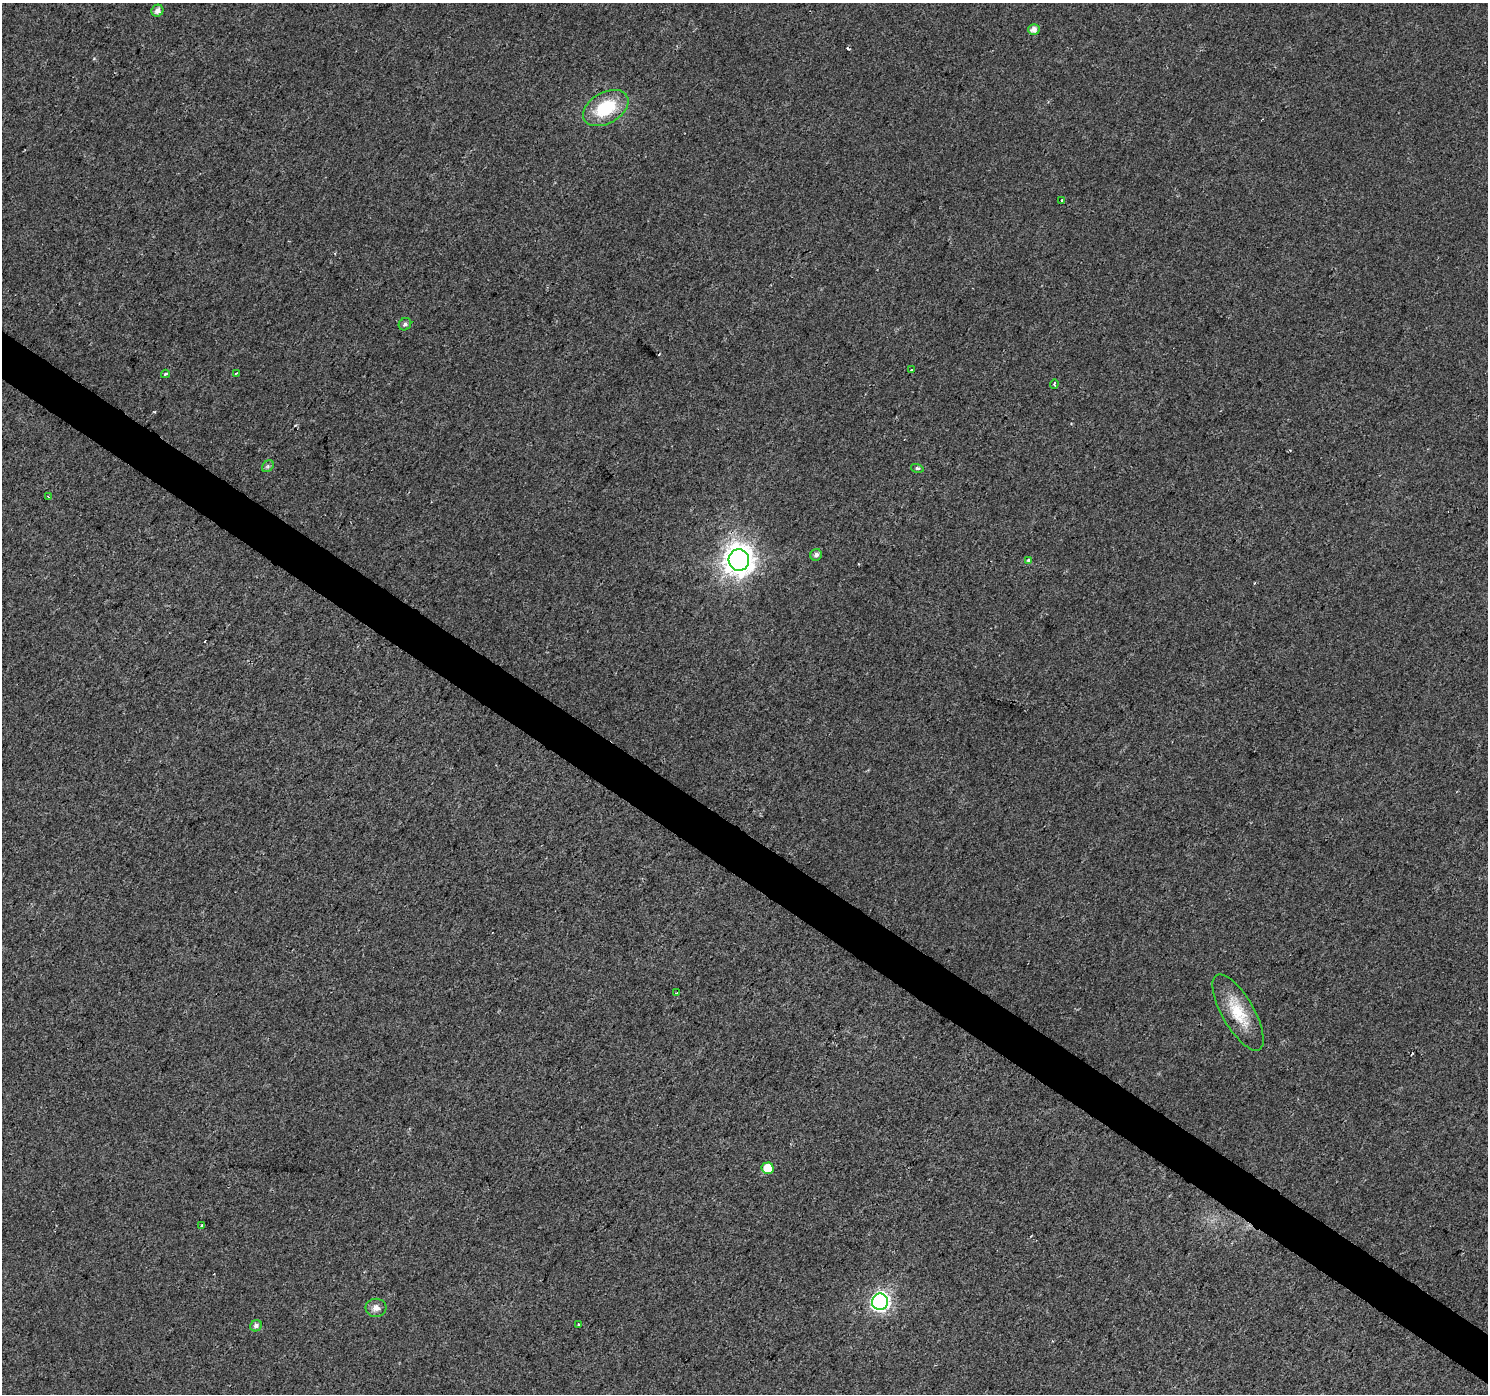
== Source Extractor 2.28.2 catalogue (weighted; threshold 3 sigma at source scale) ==
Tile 6 of 4 x 4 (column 2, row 2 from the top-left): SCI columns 1487-2972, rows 2966-4357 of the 5950 x 5998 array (HDU 1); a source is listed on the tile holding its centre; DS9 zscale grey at full resolution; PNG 1490 x 1396 px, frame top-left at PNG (2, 3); each listed source drawn as its Kron ellipse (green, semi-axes under 4 px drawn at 4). Shown black and unused: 3% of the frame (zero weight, under 2 of 3 exposures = <1% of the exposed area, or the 3 px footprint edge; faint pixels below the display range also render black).
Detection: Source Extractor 2.28.2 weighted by HDU 2 'WHT'; one run over the whole footprint, this tile lists its part. Background 0.00528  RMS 0.0054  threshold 0.0243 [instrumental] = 3 sigma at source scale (4.5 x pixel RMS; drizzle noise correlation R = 1.50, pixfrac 1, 0.0396/0.0396 arcsec/px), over >= 5 px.
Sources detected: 25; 2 cosmic-ray / hot-pixel residue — neither listed nor drawn; the other 23 listed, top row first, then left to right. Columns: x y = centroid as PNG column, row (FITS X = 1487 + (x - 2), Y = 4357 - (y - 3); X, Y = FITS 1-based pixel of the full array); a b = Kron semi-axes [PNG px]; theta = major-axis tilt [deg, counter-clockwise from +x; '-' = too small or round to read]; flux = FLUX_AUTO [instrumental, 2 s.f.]
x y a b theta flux
157 11 6 5 - 3
1034 30 6 5 - 3.4
606 108 24 15 30 27
1062 200 3 3 - 1.4
405 324 6 6 - 1.4
911 370 3 2 - 0.43
236 373 3 2 - 0.46
165 374 4 3 - 1.2
1054 384 5 3 - 0.96
268 466 7 5 46 1.2
917 468 6 4 -16 0.91
48 497 3 2 - 0.46
816 555 6 5 - 2.1
739 560 11 10 - 660
1029 560 4 3 - 1.7
676 993 2 2 - 0.33
1238 1012 43 16 -60 19
768 1168 6 5 - 11
202 1225 3 3 - 0.84
880 1302 8 8 - 160
376 1308 10 9 - 3.3
579 1324 3 2 - 0.81
256 1326 6 5 - 1.8